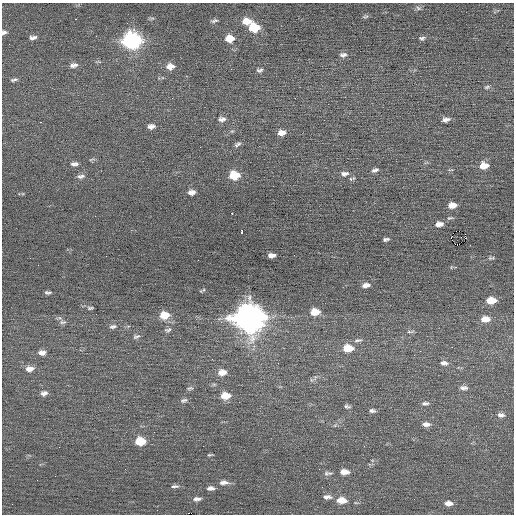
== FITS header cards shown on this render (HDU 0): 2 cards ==
NAXIS1  =                  512 / Axis length
NAXIS2  =                  512 / Axis length

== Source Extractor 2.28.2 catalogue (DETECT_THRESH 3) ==
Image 512 x 512 px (HDU 0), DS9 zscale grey, 1 PNG px = 1 image px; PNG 516 x 516 px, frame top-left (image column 1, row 512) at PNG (2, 3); no overlay
Background 0.00958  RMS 0.68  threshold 2.04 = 3 sigma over >= 5 px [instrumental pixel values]
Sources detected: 87; all 87 listed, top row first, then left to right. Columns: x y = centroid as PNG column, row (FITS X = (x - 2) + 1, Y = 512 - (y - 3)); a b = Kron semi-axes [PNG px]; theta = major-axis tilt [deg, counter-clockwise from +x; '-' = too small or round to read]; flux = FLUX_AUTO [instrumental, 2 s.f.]
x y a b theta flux
418 8 8 6 -17 110
365 17 10 4 6 75
75 19 3 2 - 190
214 21 9 4 12 100
247 21 11 7 0 550
254 28 9 7 2 1400
4 32 6 5 - 120
33 38 9 5 9 160
422 38 7 5 5 100
229 39 9 7 6 620
132 41 10 8 -1 14000
343 55 10 7 6 180
72 65 9 6 -44 140
75 65 9 6 -21 150
170 66 10 8 5 360
259 70 8 5 5 110
14 80 9 4 10 100
487 87 8 5 16 93
172 98 2 2 - 26
222 119 11 7 5 200
446 120 9 5 12 200
41 122 3 2 - 250
151 126 9 6 6 200
282 133 9 6 8 340
238 144 9 5 28 120
75 164 11 6 3 170
484 166 9 6 6 550
375 170 9 5 21 140
344 174 10 6 7 200
234 175 9 7 1 1200
81 176 10 5 14 160
352 179 9 4 21 82
191 192 7 5 7 230
452 205 8 5 6 440
231 213 3 2 - 59
450 218 9 4 7 80
439 224 9 6 7 280
241 232 4 3 - 700
451 238 5 3 - 240
386 239 7 4 10 110
272 255 7 4 3 230
491 258 8 4 12 89
198 260 2 2 - 23
366 285 10 5 9 260
204 290 6 4 17 65
48 292 8 4 1 100
491 300 9 6 1 780
90 308 8 4 5 78
315 312 9 7 3 710
164 315 10 8 6 810
248 318 13 11 -3 62000
485 319 10 7 3 480
63 322 11 6 5 140
113 326 10 6 10 140
168 330 10 6 16 130
410 332 11 4 6 100
136 336 11 5 20 120
358 340 12 5 7 140
348 348 10 7 1 870
42 352 10 7 3 240
278 363 2 2 - 120
444 363 11 6 -5 210
29 369 11 7 7 310
222 372 11 7 7 430
311 380 6 4 -89 81
190 388 9 5 6 91
464 388 10 5 -2 180
44 393 9 7 13 180
225 396 10 7 5 670
184 400 10 6 16 120
425 403 10 5 4 130
347 406 8 5 -9 99
372 411 8 5 -2 130
501 415 9 6 -9 170
426 424 10 6 -2 220
140 441 8 6 3 1100
210 455 5 2 - 54
344 472 11 6 -1 360
326 473 8 7 - 130
224 482 13 6 1 250
175 486 10 5 1 130
211 488 10 6 2 190
327 497 12 6 0 210
197 499 10 5 3 180
341 500 11 7 -3 590
356 503 6 3 -18 48
448 503 9 6 -3 290
At the frame edge (FLAGS 8, measured only in part): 1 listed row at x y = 4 32